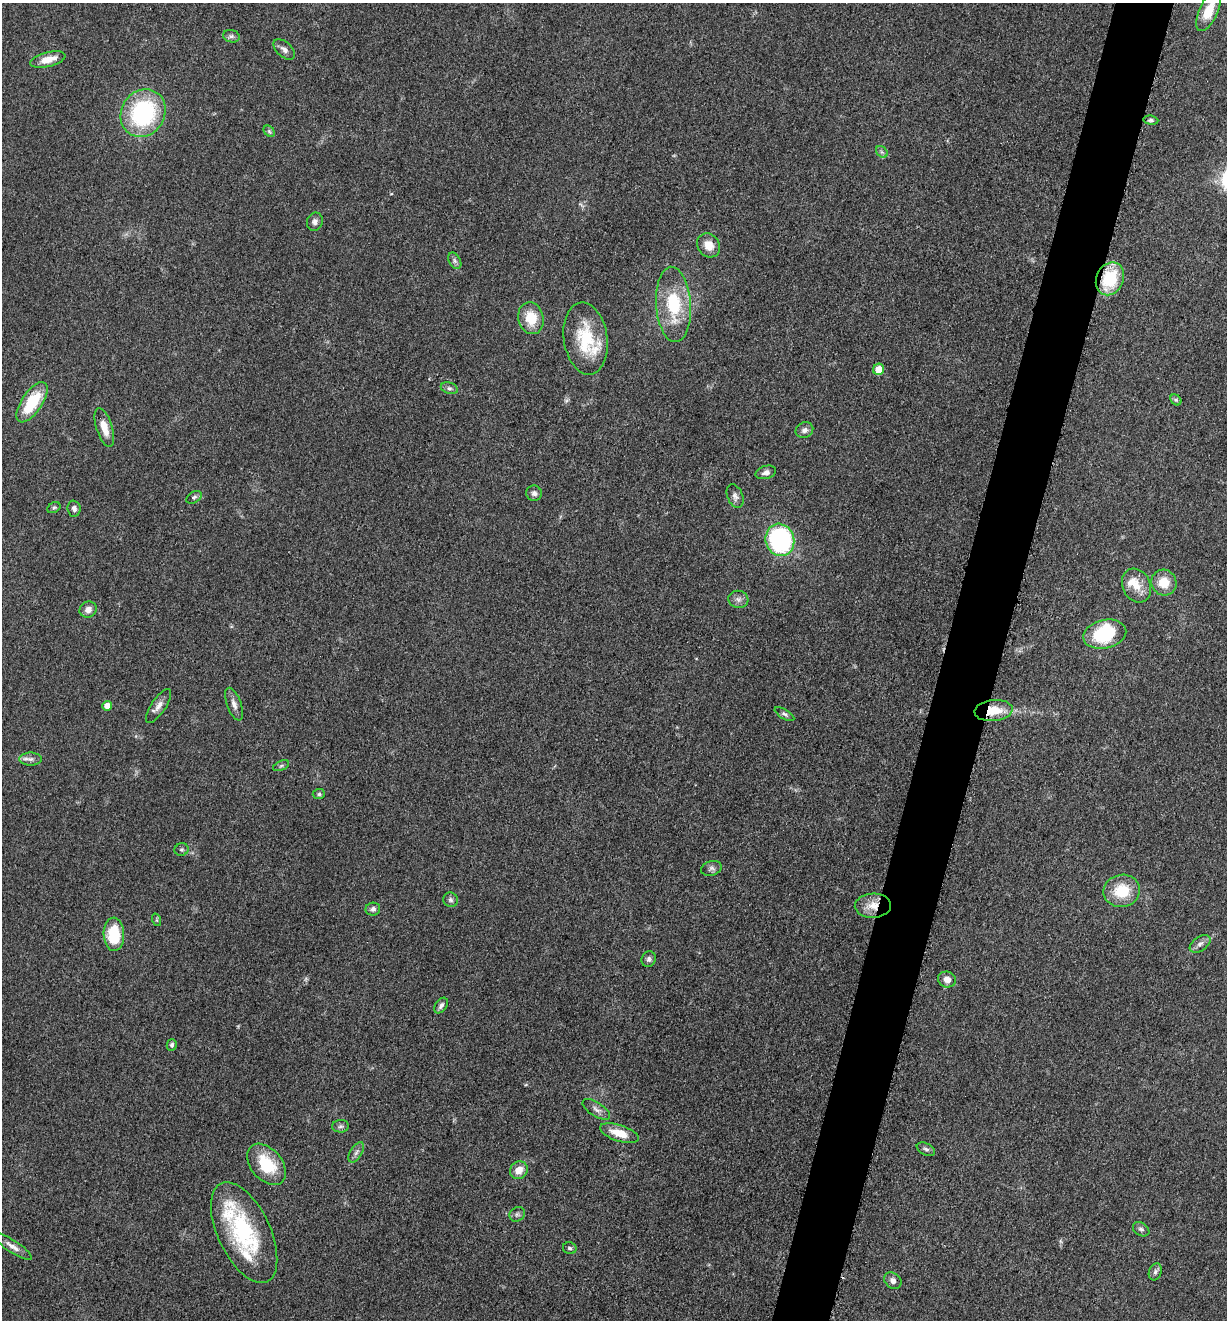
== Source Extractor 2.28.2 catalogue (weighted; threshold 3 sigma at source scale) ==
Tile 10 of 4 x 4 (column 2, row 3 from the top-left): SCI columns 1489-2713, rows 1330-2647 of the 5304 x 5292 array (HDU 1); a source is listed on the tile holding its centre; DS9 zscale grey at full resolution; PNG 1229 x 1322 px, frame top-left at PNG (2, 3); each listed source drawn as its Kron ellipse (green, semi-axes under 4 px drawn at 4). Shown black and unused: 5% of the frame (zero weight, under 3 of 5 exposures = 1% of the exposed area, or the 3 px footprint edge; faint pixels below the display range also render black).
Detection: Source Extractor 2.28.2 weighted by HDU 2 'WHT'; one run over the whole footprint, this tile lists its part. Background 0.0504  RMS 0.0058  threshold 0.0261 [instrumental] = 3 sigma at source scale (4.5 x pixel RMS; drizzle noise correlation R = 1.50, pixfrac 1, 0.05/0.05 arcsec/px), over >= 5 px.
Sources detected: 72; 4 inside a brighter listed object's ellipse — not listed separately; the other 68 listed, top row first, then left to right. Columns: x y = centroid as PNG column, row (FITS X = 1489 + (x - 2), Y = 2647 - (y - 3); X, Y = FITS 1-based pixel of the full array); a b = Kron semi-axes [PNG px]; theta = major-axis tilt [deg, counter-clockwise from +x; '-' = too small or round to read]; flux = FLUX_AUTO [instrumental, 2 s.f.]
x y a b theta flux
1209 11 22 9 66 14
231 36 8 6 -13 1.7
284 49 13 7 -42 2.7
48 59 18 7 14 8.2
143 113 25 21 58 70
1151 120 7 4 -7 1.2
269 131 6 4 -47 1.1
882 152 7 5 -45 1.3
315 222 9 7 69 2.4
709 245 13 11 -53 7.4
455 261 9 5 -61 1.6
1110 279 17 13 67 28
673 304 38 17 -86 33
531 318 16 12 -77 15
586 338 36 22 -81 32
879 369 6 5 - 8.2
449 388 9 5 -17 1.6
1176 400 6 4 -45 1
32 402 23 10 56 25
104 428 20 8 -72 7.8
804 430 9 7 24 2.5
766 472 10 6 15 2.4
534 493 8 7 - 2.1
735 496 12 7 -67 2.6
194 497 8 5 29 1.2
54 508 7 5 28 1
74 509 8 6 -86 2
780 540 16 14 -73 91
1164 582 13 12 - 11
1137 586 18 14 -63 8.6
738 599 10 8 -8 2.6
88 610 9 7 25 3.6
1105 634 22 14 13 35
234 704 17 7 -70 3.6
107 706 5 4 - 5.8
159 706 19 7 56 4.1
994 711 19 10 6 14
785 714 11 5 -31 1.6
30 759 11 6 0 2.6
281 766 8 4 23 1.3
319 794 6 5 - 1
182 850 7 6 - 1.2
711 868 10 7 16 2
1122 891 18 16 11 18
450 900 7 7 - 1.6
873 906 18 12 2 8.7
373 909 7 6 - 2.1
157 920 6 4 -71 0.86
114 934 17 10 -88 23
1200 944 12 7 35 2.7
649 959 8 7 - 1.8
947 979 9 8 - 4.5
441 1006 9 5 55 1.9
172 1045 6 5 - 1.2
596 1109 16 7 -32 3.2
340 1126 8 6 1 1.6
619 1133 20 8 -18 11
926 1149 10 6 -25 1.7
356 1152 11 6 58 2.2
266 1164 24 15 -50 23
519 1170 9 8 - 6.4
517 1214 8 6 34 1.5
1141 1229 9 6 -35 1.6
244 1233 54 26 -65 59
13 1246 23 6 -34 4
570 1248 7 6 - 1.3
1155 1272 9 6 70 1.8
893 1281 9 7 -40 2.8
Overlapping masked pixels (flux is a lower limit): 2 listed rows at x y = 994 711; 873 906
Isophote crosses this tile's border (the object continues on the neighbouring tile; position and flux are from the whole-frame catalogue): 1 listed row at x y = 1209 11